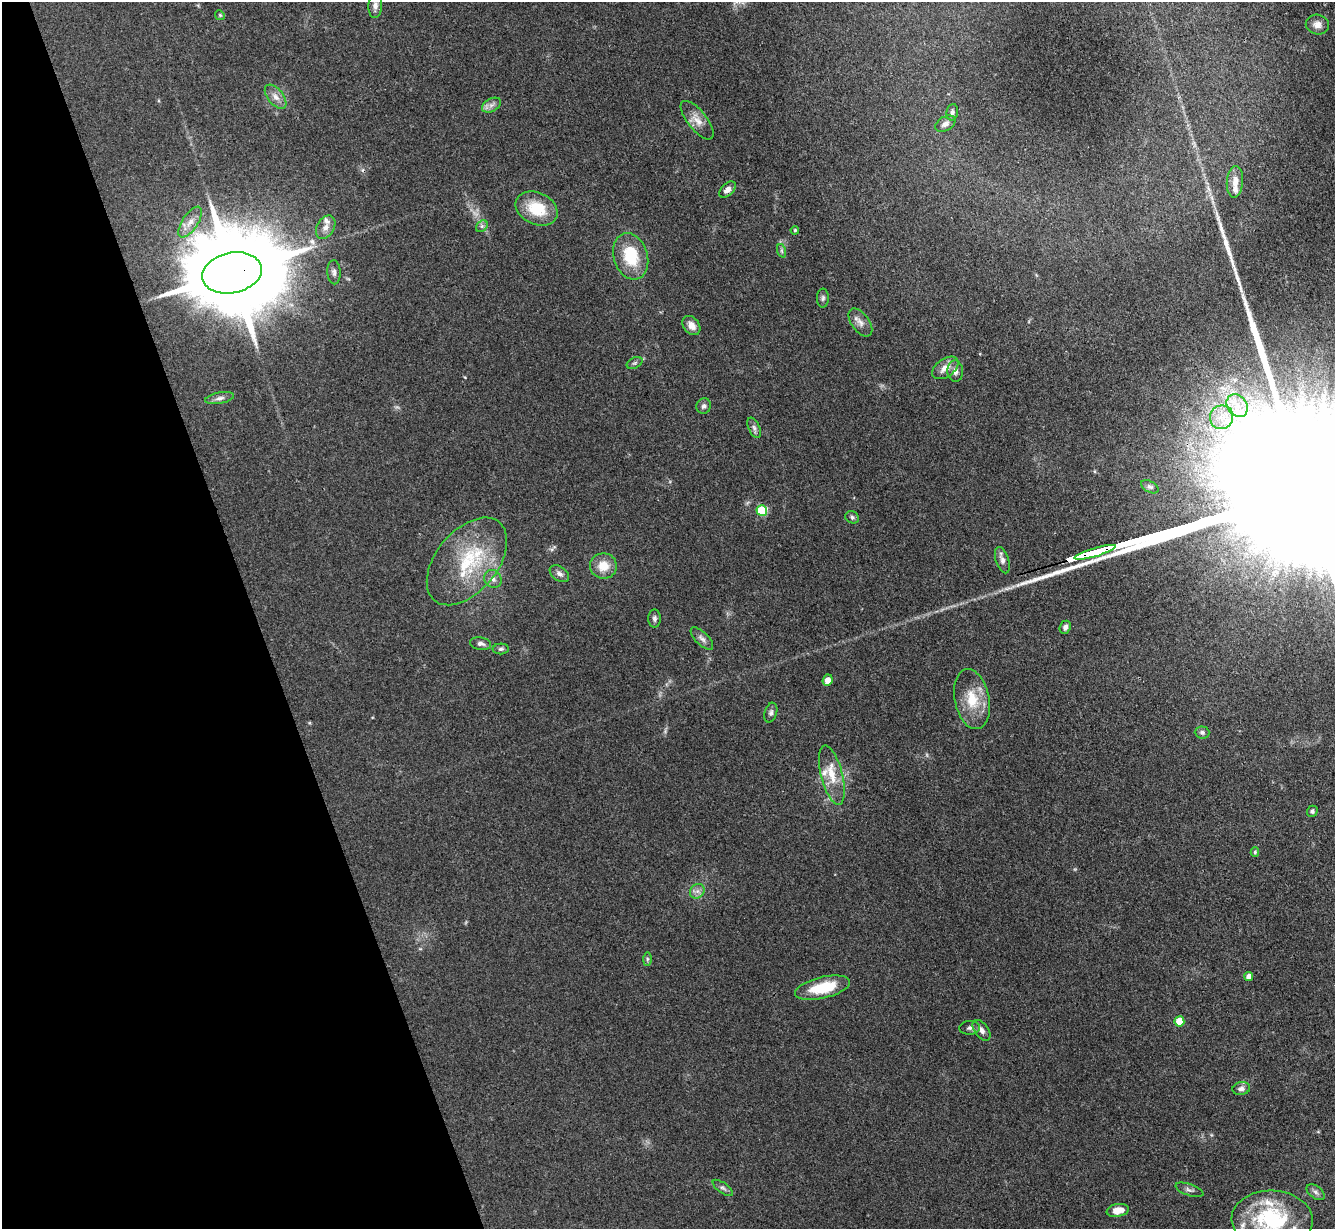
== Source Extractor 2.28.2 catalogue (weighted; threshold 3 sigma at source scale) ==
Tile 5 of 4 x 4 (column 1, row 2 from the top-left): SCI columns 9-1341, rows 2730-3956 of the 5350 x 5332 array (HDU 1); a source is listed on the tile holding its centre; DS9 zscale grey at full resolution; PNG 1337 x 1231 px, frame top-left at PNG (2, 2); each listed source drawn as its Kron ellipse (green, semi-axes under 4 px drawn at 4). Shown black and unused: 19% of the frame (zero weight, under 3 of 4 exposures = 1% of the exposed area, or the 3 px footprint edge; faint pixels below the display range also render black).
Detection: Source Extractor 2.28.2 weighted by HDU 2 'WHT'; one run over the whole footprint, this tile lists its part. Background 0.116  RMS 0.0069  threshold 0.031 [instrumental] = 3 sigma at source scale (4.5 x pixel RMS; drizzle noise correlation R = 1.50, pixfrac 1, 0.05/0.05 arcsec/px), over >= 5 px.
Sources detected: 74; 1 too faint to see at this stretch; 1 cosmic-ray / hot-pixel residue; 2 long thin detections or spike segments (spike, bleed or trail) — neither listed nor drawn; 6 inside a brighter listed object's ellipse — not listed separately; the other 64 listed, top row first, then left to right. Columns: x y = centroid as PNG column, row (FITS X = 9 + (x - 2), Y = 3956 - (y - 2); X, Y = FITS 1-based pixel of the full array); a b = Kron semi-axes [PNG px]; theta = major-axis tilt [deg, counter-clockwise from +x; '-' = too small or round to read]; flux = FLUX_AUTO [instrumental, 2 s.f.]
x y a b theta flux
375 6 12 7 86 3.6
220 15 5 4 - 0.8
1317 25 12 10 -10 5.1
276 97 14 8 -51 5
491 105 10 6 27 3.2
952 112 8 6 81 1.9
697 120 23 9 -52 7.4
945 124 11 7 30 3.9
1235 182 16 8 85 6.6
727 190 10 6 43 3.4
537 208 22 16 -24 25
190 222 17 8 56 6.4
482 226 6 5 - 1.5
326 227 13 8 60 4.3
795 230 4 3 - 0.77
782 251 7 4 -71 1.3
631 256 24 17 -73 28
334 272 12 6 -87 2.7
232 273 30 20 12 16000
823 298 9 6 89 1.9
860 322 16 9 -54 5
691 325 10 7 -50 5.5
635 363 8 5 26 1.4
945 368 15 9 35 6.5
955 371 11 8 -86 3.6
220 398 14 5 11 2.8
704 406 8 7 - 2.1
1237 406 12 9 -54 8.5
1221 417 12 11 - 9.4
754 428 11 5 -65 2.3
1150 487 9 5 -28 1.6
762 511 5 5 - 40
852 517 7 6 - 1.5
1095 552 21 3 16 5100
1002 560 13 6 -71 3.5
467 561 51 30 50 54
603 566 13 12 - 12
559 574 11 7 -35 2.9
493 579 9 8 - 3.6
654 619 9 6 -89 2.1
1065 627 6 5 - 2.1
702 639 14 6 -44 3.2
481 644 11 6 -9 2.4
501 649 8 5 1 1.5
828 680 6 5 - 5.9
972 699 30 17 -79 21
771 713 10 6 73 2
1202 732 7 6 - 1.9
832 775 30 10 -75 15
1312 811 5 5 - 1.7
1255 852 5 4 - 1
697 891 8 6 44 2.9
647 959 7 4 90 1.4
1249 977 4 4 - 5.3
822 988 28 10 14 25
1179 1021 5 5 - 16
970 1028 10 7 4 2.2
982 1030 12 7 -53 3.5
1241 1089 9 6 9 2.9
723 1188 12 5 -36 2
1189 1190 15 5 -19 2.5
1316 1192 10 6 -38 2.4
1118 1210 11 6 11 8
1272 1219 40 29 -2 67
Overlapping masked pixels (flux is a lower limit): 2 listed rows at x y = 232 273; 1095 552
Isophote crosses this tile's border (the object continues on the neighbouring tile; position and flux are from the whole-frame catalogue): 1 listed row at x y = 1272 1219